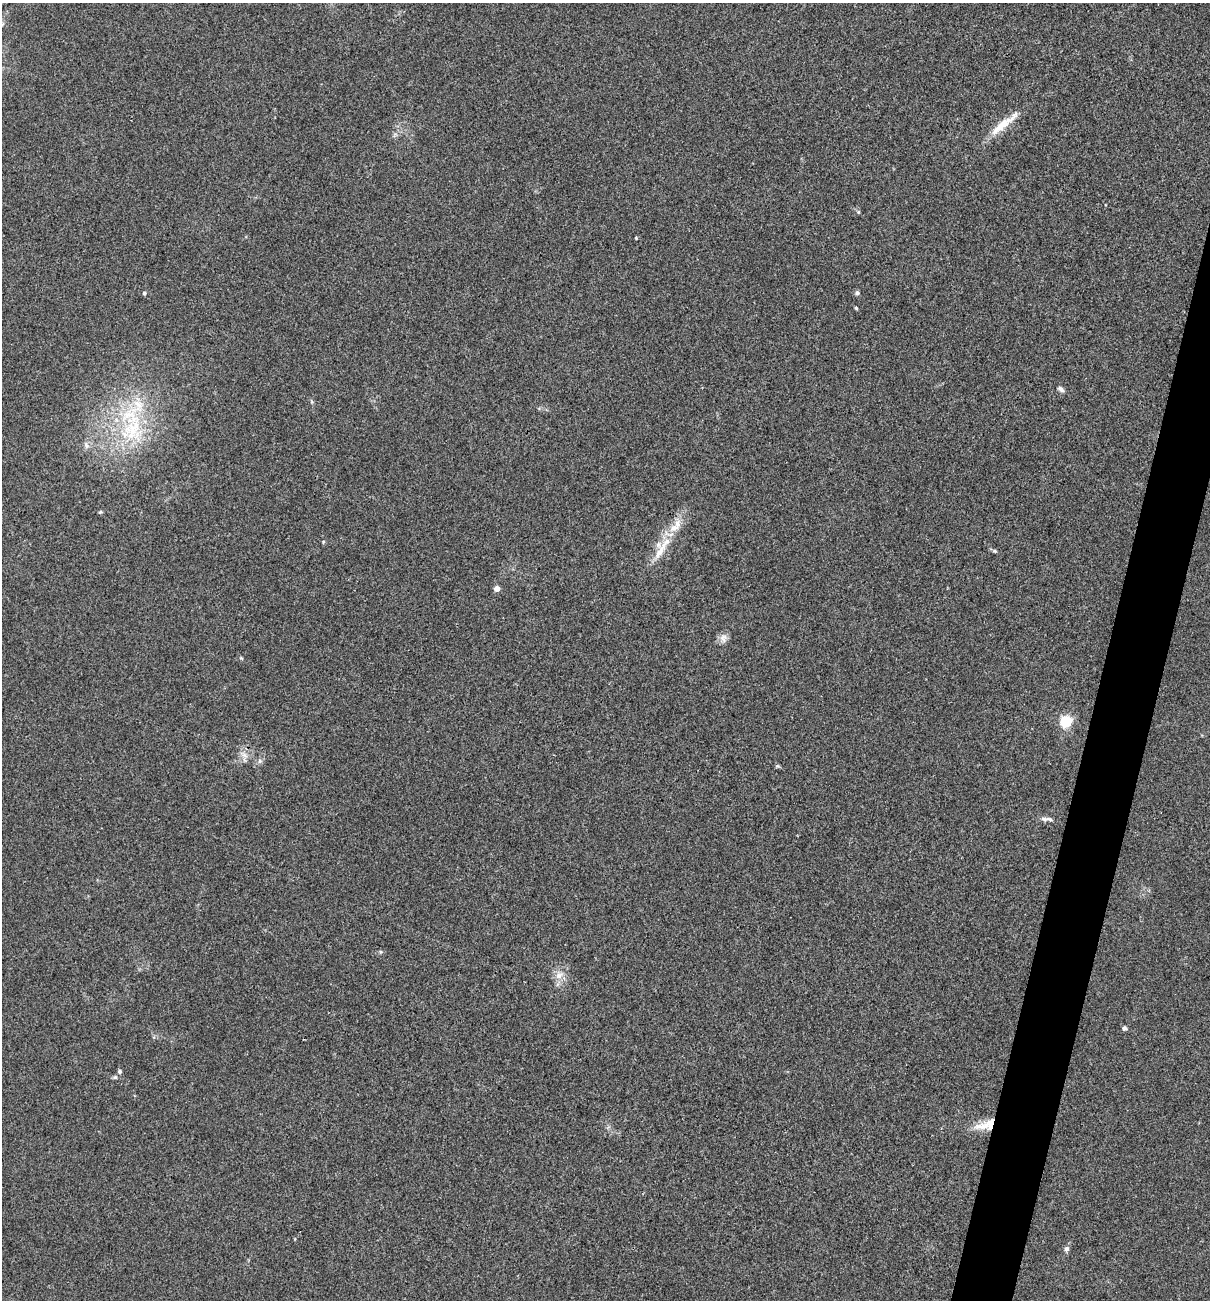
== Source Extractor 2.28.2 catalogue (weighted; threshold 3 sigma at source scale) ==
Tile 10 of 4 x 4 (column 2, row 3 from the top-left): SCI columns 1334-2541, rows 1299-2596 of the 5209 x 5195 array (HDU 1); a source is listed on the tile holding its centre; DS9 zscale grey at full resolution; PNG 1212 x 1302 px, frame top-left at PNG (2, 3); no overlay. Shown black and unused: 4% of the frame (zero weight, under 3 of 4 exposures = <1% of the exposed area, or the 3 px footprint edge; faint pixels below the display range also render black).
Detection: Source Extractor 2.28.2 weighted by HDU 2 'WHT'; one run over the whole footprint, this tile lists its part. Background 0.12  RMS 0.0065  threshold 0.0294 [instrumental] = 3 sigma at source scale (4.5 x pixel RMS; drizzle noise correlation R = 1.50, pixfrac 1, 0.05/0.05 arcsec/px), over >= 5 px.
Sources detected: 25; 3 inside a brighter listed object's ellipse — not listed separately; the other 22 listed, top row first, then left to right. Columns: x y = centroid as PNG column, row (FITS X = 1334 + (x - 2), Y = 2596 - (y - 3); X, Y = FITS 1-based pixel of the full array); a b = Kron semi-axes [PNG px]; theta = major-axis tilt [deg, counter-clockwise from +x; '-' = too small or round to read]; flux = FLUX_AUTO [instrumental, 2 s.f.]
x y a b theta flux
1002 125 44 9 38 13
636 238 4 3 - 0.54
144 293 5 4 - 0.86
857 293 5 4 - 2.1
856 308 4 3 - 0.72
1061 389 10 5 -44 1.8
131 430 42 24 48 50
86 445 10 6 -53 2.1
100 512 5 4 - 0.8
660 551 31 9 57 12
995 551 5 4 - 0.85
497 588 4 4 - 6.2
723 638 12 10 -83 3.5
1066 721 5 5 - 85
244 755 8 5 -45 2.3
1044 819 10 6 -11 2.5
559 975 11 9 27 4.6
1124 1028 4 4 - 2.3
120 1071 6 5 - 1.1
115 1077 6 5 - 1.1
983 1126 27 10 12 10
1066 1249 7 6 - 1.9
Overlapping masked pixels (flux is a lower limit): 1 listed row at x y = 983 1126